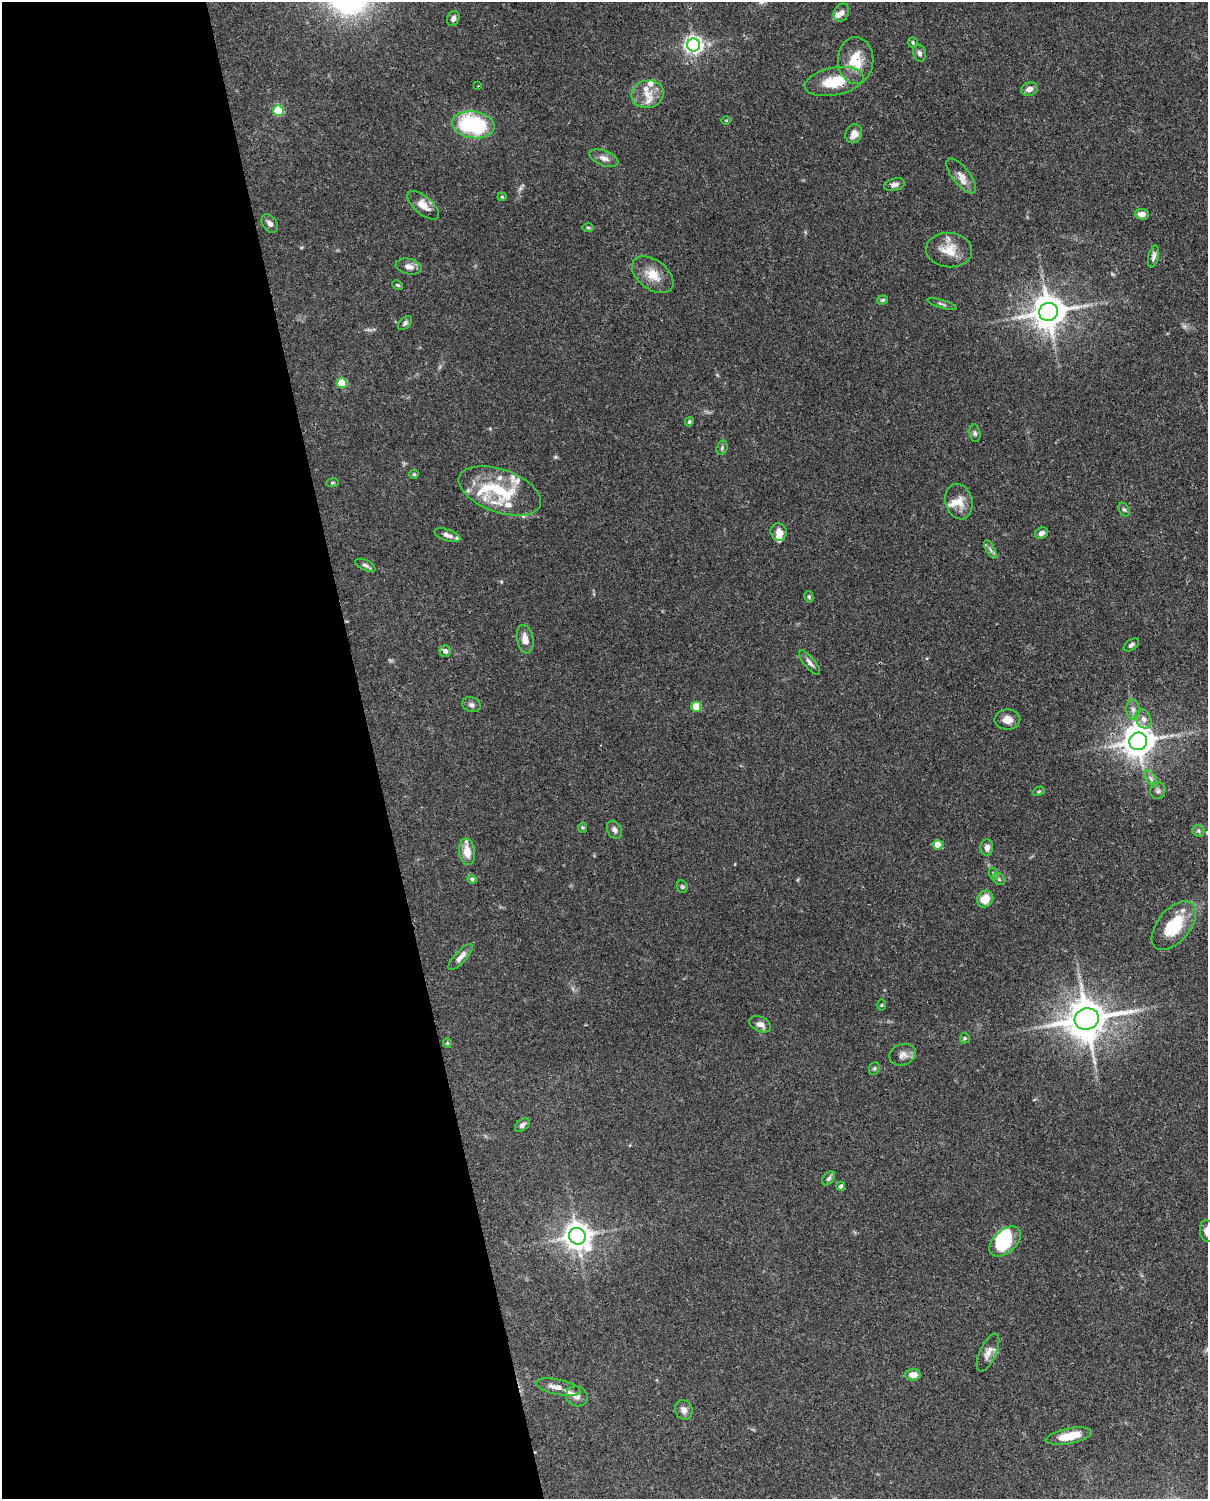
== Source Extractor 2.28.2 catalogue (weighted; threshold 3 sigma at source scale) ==
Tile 5 of 4 x 3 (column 1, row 2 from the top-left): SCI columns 90-1295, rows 1760-3256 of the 5012 x 4911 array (HDU 1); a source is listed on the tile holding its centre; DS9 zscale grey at full resolution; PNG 1210 x 1501 px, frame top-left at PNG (2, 2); each listed source drawn as its Kron ellipse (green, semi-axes under 4 px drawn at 4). Shown black and unused: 31% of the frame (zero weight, under 3 of 4 exposures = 7% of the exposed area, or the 3 px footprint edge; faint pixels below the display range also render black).
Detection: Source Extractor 2.28.2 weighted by HDU 2 'WHT'; one run over the whole footprint, this tile lists its part. Background 0.109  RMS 0.0042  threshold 0.0187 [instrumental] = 3 sigma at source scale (4.5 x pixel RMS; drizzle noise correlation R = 1.50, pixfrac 1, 0.05/0.05 arcsec/px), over >= 5 px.
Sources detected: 107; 1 too faint to see at this stretch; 1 inside a brighter object's white glare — neither listed nor drawn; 14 inside a brighter listed object's ellipse — not listed separately; the other 91 listed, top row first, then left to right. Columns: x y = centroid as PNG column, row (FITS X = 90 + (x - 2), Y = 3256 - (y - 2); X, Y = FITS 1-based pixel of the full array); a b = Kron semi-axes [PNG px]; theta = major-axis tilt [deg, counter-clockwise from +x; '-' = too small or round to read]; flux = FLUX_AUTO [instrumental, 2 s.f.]
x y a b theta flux
841 13 9 7 64 1.8
453 19 8 6 69 1.5
913 42 5 5 - 0.61
694 45 6 6 - 180
920 53 9 6 -73 1.3
856 60 23 17 -90 10
834 82 30 14 11 13
478 86 2 2 - 0.3
1029 89 8 6 19 2.1
647 94 16 13 13 5.3
278 110 5 5 - 27
726 120 5 3 - 0.36
473 125 21 13 -9 42
854 134 9 8 - 2.9
604 158 15 7 -21 2.4
961 176 21 8 -51 3.7
894 185 11 6 15 1.7
502 197 4 4 - 0.44
423 205 19 9 -41 4.4
1142 214 7 5 -7 2.4
270 224 10 7 -53 1.7
588 227 6 4 -2 0.56
949 250 23 17 -5 8
1153 256 11 5 76 1.4
409 266 13 7 -10 2.3
653 275 24 14 -37 7.2
398 285 6 4 -27 0.56
882 300 6 4 17 0.7
942 304 15 3 -18 0.91
1049 312 9 9 - 870
405 323 8 5 45 1
342 383 5 5 - 16
689 422 5 4 - 0.65
975 433 9 5 -82 0.98
722 448 7 5 71 0.77
414 474 4 4 - 0.57
332 483 6 4 7 0.53
500 491 43 21 -19 25
959 501 18 13 -74 5.2
1124 509 7 5 -62 0.81
779 532 9 8 - 2.8
1041 533 7 5 29 1.7
447 535 13 5 -18 1.9
990 549 10 4 -60 1.1
365 565 11 5 -27 1.2
809 597 6 4 -77 0.66
525 639 14 8 -78 3.5
1131 645 9 5 35 1.1
445 651 6 5 - 1.7
810 663 15 5 -50 1.6
471 705 9 7 -19 1.5
696 707 5 5 - 15
1133 710 10 6 -89 1.9
1007 719 13 10 1 3.9
1143 719 10 7 -64 2.4
1138 741 9 8 - 750
1151 779 10 5 -55 1.5
1039 791 6 4 31 0.54
1158 791 8 7 - 1.3
583 827 5 4 - 0.56
614 830 9 7 -63 1.6
1198 831 6 5 - 0.79
938 845 5 5 - 8.4
987 848 8 6 86 2
467 852 13 8 -81 5.6
994 874 6 4 -71 0.55
472 879 5 4 - 0.95
999 879 6 5 - 0.77
682 887 6 5 - 0.64
985 899 9 7 50 6.4
1174 926 29 16 50 18
461 957 16 6 48 2.6
882 1005 6 4 89 0.46
1087 1019 12 10 14 1300
760 1024 11 7 -25 2.3
965 1038 5 5 - 0.55
447 1043 5 4 - 0.51
903 1055 13 10 20 2.7
874 1068 7 5 68 0.67
522 1125 8 5 39 1.3
829 1178 8 5 51 1
841 1186 4 4 - 1.2
1207 1231 11 7 -82 2.5
577 1236 8 8 - 500
1005 1241 18 11 42 20
988 1352 20 8 66 3.1
913 1375 7 5 3 3.7
558 1387 23 7 -12 3.7
577 1396 11 10 - 2.2
684 1410 10 8 -65 2.2
1069 1436 23 7 11 7.6
Overlapping masked pixels (flux is a lower limit): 5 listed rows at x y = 856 60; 834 82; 1049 312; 1138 741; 1087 1019
Isophote crosses this tile's border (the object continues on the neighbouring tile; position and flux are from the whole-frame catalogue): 1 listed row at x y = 1207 1231